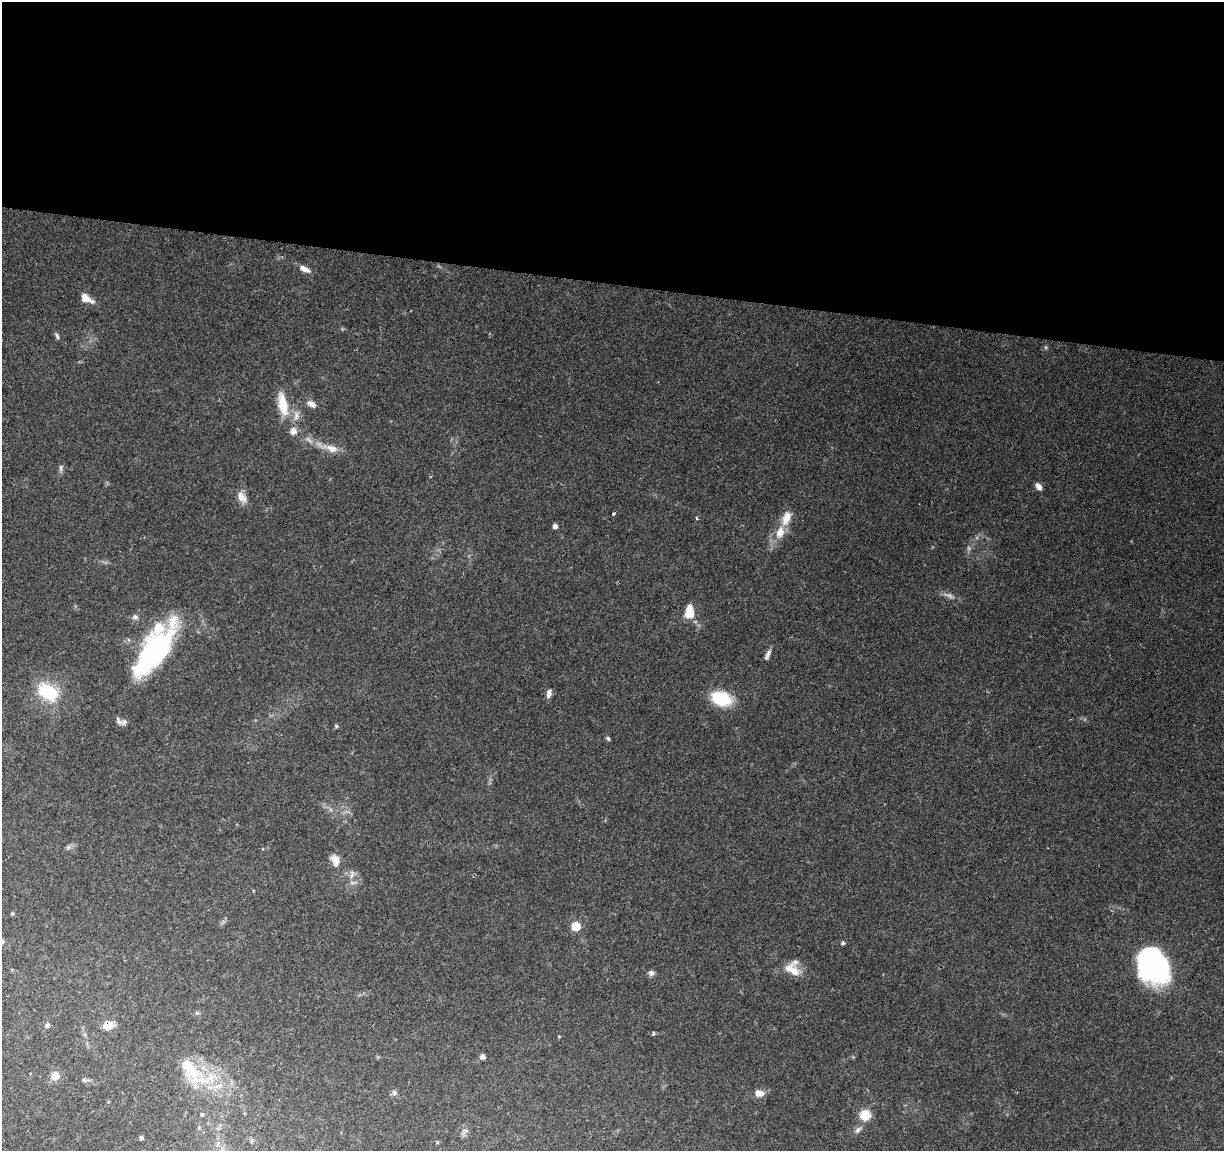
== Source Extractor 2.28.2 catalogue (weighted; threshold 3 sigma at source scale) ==
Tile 3 of 4 x 4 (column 3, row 1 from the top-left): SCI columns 2447-3668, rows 3673-4821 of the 4900 x 5106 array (HDU 1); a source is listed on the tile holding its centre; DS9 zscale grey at full resolution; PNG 1226 x 1153 px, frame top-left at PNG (2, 2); no overlay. Shown black and unused: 25% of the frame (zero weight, under 2 of 3 exposures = <1% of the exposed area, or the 3 px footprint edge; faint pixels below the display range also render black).
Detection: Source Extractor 2.28.2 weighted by HDU 2 'WHT'; one run over the whole footprint, this tile lists its part. Background 0.0974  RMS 0.006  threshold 0.0272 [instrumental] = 3 sigma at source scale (4.5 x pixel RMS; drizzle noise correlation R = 1.50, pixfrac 1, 0.0396/0.0396 arcsec/px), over >= 5 px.
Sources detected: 62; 2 too faint to see at this stretch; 2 inside a brighter object's white glare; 1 cosmic-ray / hot-pixel residue — not listed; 8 inside a brighter listed object's ellipse — not listed separately; the other 49 listed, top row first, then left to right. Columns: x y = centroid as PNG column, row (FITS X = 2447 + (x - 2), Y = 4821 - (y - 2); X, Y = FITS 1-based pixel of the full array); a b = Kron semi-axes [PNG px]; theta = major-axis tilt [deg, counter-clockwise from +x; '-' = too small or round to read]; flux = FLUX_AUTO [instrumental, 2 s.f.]
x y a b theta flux
305 269 14 6 -25 4.4
86 298 16 8 -30 6.5
57 336 9 5 -67 1.4
1045 347 6 4 -70 0.78
312 404 12 7 -30 3.7
283 405 30 11 -79 17
296 416 17 8 -89 5
293 431 11 9 -86 3.9
331 448 24 10 -18 7.9
61 468 9 6 -88 1.7
1038 486 8 6 -54 3.6
242 497 17 10 -57 5.6
613 514 4 3 - 1.4
555 526 5 5 - 2.5
780 532 19 12 71 10
689 612 13 8 -89 15
135 617 8 7 - 2.2
155 652 63 25 56 100
768 655 14 5 67 2.5
48 692 21 14 -33 34
549 693 10 6 78 2.9
721 698 21 14 -18 26
124 722 10 7 26 2.1
336 726 5 5 - 1
608 738 7 4 -51 1
68 847 7 6 - 1.5
335 860 15 10 -73 6.1
352 874 14 7 70 3.4
12 913 4 4 - 0.85
576 926 5 5 - 24
843 943 5 4 - 1.3
1152 964 33 28 22 83
794 971 16 14 2 7.5
651 973 7 7 - 2.2
197 1013 6 4 -18 0.87
47 1025 6 6 - 1.6
108 1025 11 9 14 7.2
653 1033 4 3 - 1.1
482 1056 5 5 - 3.2
190 1070 47 22 -57 30
55 1075 8 8 - 6.6
84 1080 7 6 - 1.3
394 1093 8 7 - 1.9
759 1093 11 9 -10 4.7
202 1114 6 5 - 1.1
865 1115 7 7 - 19
858 1130 11 7 42 2.7
141 1138 4 4 - 1.5
252 1140 7 6 - 1.1
Overlapping masked pixels (flux is a lower limit): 1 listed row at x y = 108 1025